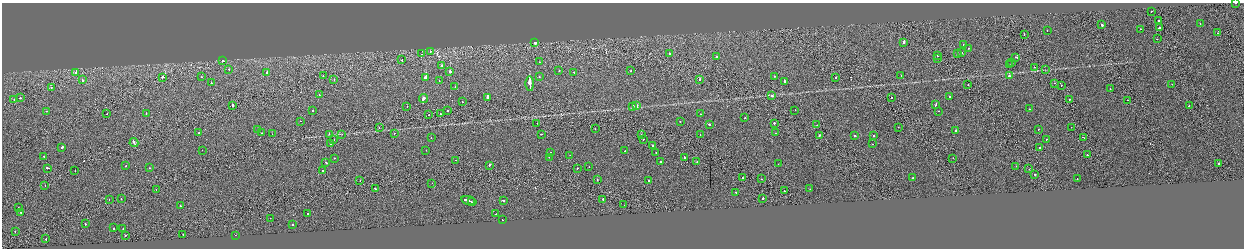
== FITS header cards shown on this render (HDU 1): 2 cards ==
NAXIS1  =                 2484
NAXIS2  =                  492

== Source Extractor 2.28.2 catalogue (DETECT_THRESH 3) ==
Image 2484 x 492 px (HDU 1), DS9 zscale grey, zoomed out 1/2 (1 PNG px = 2 x 2 image px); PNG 1246 x 250 px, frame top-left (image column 1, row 491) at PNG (2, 3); each listed source drawn as its Kron ellipse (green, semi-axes under 4 px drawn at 4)
Background -5.89e-04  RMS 0.064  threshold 0.192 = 3 sigma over >= 5 px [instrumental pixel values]
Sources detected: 209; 14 cannot appear on this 1/2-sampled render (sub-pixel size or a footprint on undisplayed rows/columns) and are neither listed nor drawn; the other 195 listed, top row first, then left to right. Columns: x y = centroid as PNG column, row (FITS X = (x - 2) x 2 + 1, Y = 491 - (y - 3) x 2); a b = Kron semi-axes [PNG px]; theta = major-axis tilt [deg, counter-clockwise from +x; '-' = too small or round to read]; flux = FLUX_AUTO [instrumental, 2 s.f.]
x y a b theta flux
1235 3 2 1 - 26
1151 11 2 2 - 42
1158 20 2 1 - 120
1200 23 2 1 - 17
1102 25 2 2 - 230
1159 28 3 2 - 250
1140 29 2 2 - 54
1047 31 2 1 - 31
1218 33 2 1 - 31
1024 34 2 1 - 32
1157 39 2 1 - 22
534 42 3 2 - 190
903 42 3 2 - 210
963 45 2 2 - 30
969 48 2 1 - 23
430 51 2 1 - 32
962 53 2 1 - 49
421 54 2 1 - 26
669 54 2 1 - 210
958 54 2 2 - 320
937 56 2 1 - 58
716 57 2 2 - 54
1015 57 2 1 - 22
937 59 2 2 - 54
222 60 2 2 - 50
402 60 2 2 - 65
539 62 2 2 - 29
1011 63 2 1 - 27
441 65 2 2 - 65
1010 65 2 1 - 15
1034 67 2 1 - 44
229 69 2 2 - 61
1046 70 4 1 - 3.6
559 71 2 2 - 55
630 71 2 2 - 37
76 72 3 2 - 230
267 72 2 2 - 98
450 72 2 2 - 510
574 72 2 2 - 41
323 75 2 1 - 110
901 75 2 2 - 29
774 76 2 2 - 44
1009 76 2 2 - 210
163 77 2 2 - 190
201 77 2 2 - 30
426 77 2 2 - 2500
539 77 2 2 - 43
836 77 2 2 - 53
334 79 2 1 - 26
699 79 2 2 - 43
82 80 2 2 - 71
439 81 2 1 - 130
784 81 2 2 - 210
211 83 2 2 - 45
530 83 7 2 -90 32000
1054 83 2 2 - 35
968 84 2 1 - 27
1172 84 2 1 - 26
1061 85 2 1 - 28
51 87 2 2 - 42
455 87 2 2 - 18
1110 89 2 2 - 22
319 95 2 2 - 53
772 96 2 2 - 74
950 96 2 2 - 74
487 97 2 2 - 350
20 98 2 2 - 67
423 98 4 2 - 230
891 98 2 2 - 47
14 99 2 2 - 40
1069 99 2 1 - 41
1128 100 2 1 - 20
462 102 2 1 - 41
936 104 2 2 - 82
232 105 2 2 - 480
407 106 2 2 - 20
633 106 2 2 - 84
636 106 3 2 - 760
1189 106 2 1 - 28
1029 109 2 2 - 42
312 110 2 2 - 34
447 110 2 1 - 30
795 110 2 1 - 17
47 111 2 2 - 47
938 111 2 1 - 180
107 114 2 1 - 19
146 114 2 2 - 43
429 114 2 1 - 42
440 114 2 2 - 120
700 114 2 2 - 30
745 118 2 2 - 36
300 121 2 1 - 20
680 122 2 1 - 19
537 123 2 1 - 18
774 123 2 2 - 72
709 125 2 2 - 100
817 125 2 1 - 33
898 127 2 1 - 15
1071 127 2 1 - 19
379 128 2 1 - 18
595 129 2 2 - 23
1038 129 2 2 - 34
257 130 2 2 - 56
955 131 2 2 - 640
199 133 2 2 - 30
261 133 2 2 - 49
394 133 2 2 - 22
775 133 2 2 - 46
272 134 2 1 - 43
329 134 3 2 - 8.7
342 134 3 2 - 6
541 134 2 2 - 170
700 134 2 1 - 29
641 135 2 1 - 35
819 135 2 2 - 90
855 136 2 2 - 64
874 136 2 2 - 87
1083 137 3 2 - 82
431 138 2 1 - 92
643 139 2 1 - 40
1046 139 2 2 - 24
334 140 2 1 - 31
134 143 4 2 - 170
330 144 2 1 - 47
872 144 2 1 - 29
652 146 2 2 - 67
62 147 3 2 - 130
1039 147 2 2 - 140
202 150 2 1 - 21
426 150 2 2 - 16
625 151 2 2 - 22
550 152 2 1 - 27
656 152 2 2 - 31
570 155 2 2 - 19
1088 155 3 2 - 78
44 156 2 2 - 76
549 157 2 1 - 18
334 158 2 2 - 23
685 158 2 2 - 870
953 158 2 2 - 28
455 160 2 1 - 46
661 161 2 2 - 31
697 161 2 1 - 53
326 163 2 2 - 55
1218 163 2 2 - 220
778 164 2 1 - 13
489 165 2 2 - 99
126 166 2 2 - 45
1016 166 2 1 - 23
589 167 2 2 - 18
48 168 3 2 - 110
150 168 2 2 - 30
577 168 2 1 - 290
1029 169 2 1 - 21
75 171 2 1 - 17
322 171 2 2 - 24
1035 174 2 2 - 150
742 177 2 1 - 26
913 178 2 2 - 99
1077 178 2 2 - 34
761 179 2 1 - 29
360 180 2 1 - 27
597 180 2 1 - 50
649 181 2 2 - 81
432 183 2 1 - 20
45 185 2 1 - 15
375 189 2 2 - 110
810 189 2 2 - 52
156 190 2 1 - 22
784 191 2 2 - 51
736 192 4 2 - 130
763 198 2 2 - 110
109 199 2 1 - 21
121 199 2 1 - 34
603 199 2 2 - 130
469 201 8 2 -17 440
471 201 3 1 - 140
503 201 2 2 - 160
624 205 2 1 - 45
180 206 2 2 - 21
18 208 2 2 - 22
20 212 2 2 - 51
308 214 2 2 - 92
496 214 2 2 - 40
270 218 2 1 - 24
502 220 2 2 - 94
85 224 2 2 - 52
293 225 2 2 - 98
114 228 2 2 - 76
123 228 2 2 - 32
15 231 2 2 - 40
183 234 2 1 - 33
125 235 2 2 - 66
235 235 2 1 - 19
46 239 2 1 - 49
At the frame edge (FLAGS 8, measured only in part): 1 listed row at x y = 1235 3
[14 sub-pixel or undisplayed-footprint detections neither listed nor drawn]